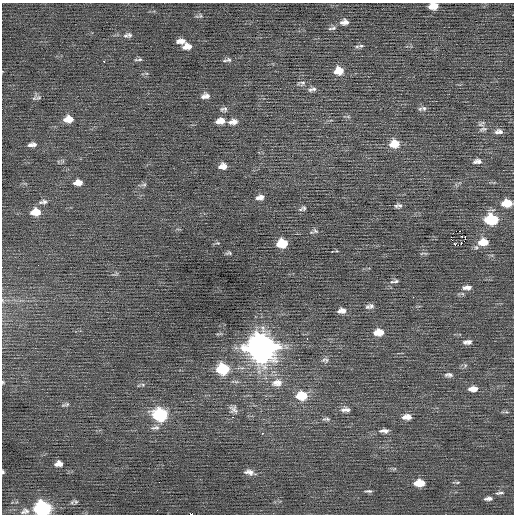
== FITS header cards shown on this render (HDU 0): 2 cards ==
NAXIS1  =                  512 / Axis length
NAXIS2  =                  512 / Axis length

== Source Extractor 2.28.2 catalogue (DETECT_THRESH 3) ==
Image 512 x 512 px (HDU 0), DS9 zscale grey, 1 PNG px = 1 image px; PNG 516 x 516 px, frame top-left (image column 1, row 512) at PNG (2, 3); no overlay
Background 0.0219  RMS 0.8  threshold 2.41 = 3 sigma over >= 5 px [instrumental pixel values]
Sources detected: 91; all 91 listed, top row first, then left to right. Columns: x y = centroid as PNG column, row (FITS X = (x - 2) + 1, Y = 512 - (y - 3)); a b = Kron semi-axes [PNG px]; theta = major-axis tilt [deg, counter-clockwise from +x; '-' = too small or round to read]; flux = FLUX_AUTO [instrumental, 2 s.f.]
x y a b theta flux
433 6 8 5 8 730
344 22 10 7 7 270
332 28 13 4 10 140
126 35 9 6 16 130
130 35 7 7 - 110
181 41 9 5 3 290
187 46 8 6 8 390
361 46 8 5 20 120
138 59 12 4 3 100
229 60 8 7 - 150
104 61 3 2 - 220
339 71 10 8 8 730
302 83 12 6 7 180
312 89 12 5 13 170
207 96 9 6 -41 190
203 97 7 6 - 150
38 98 10 6 14 140
424 108 9 6 -38 160
224 109 10 5 -2 140
68 119 10 7 5 550
220 121 10 6 6 440
233 122 12 7 9 330
481 124 11 5 36 150
483 129 13 5 10 170
499 131 11 7 6 230
394 144 11 8 6 820
30 145 7 6 - 140
34 145 7 6 - 150
479 161 8 6 -50 150
475 162 8 5 25 130
223 166 8 6 8 370
78 183 9 6 5 390
144 185 9 4 8 100
260 197 9 5 12 260
43 202 12 6 8 190
507 203 10 7 2 920
398 206 9 5 7 150
304 208 7 6 - 120
36 212 10 8 7 830
491 219 10 7 0 3400
315 231 9 6 -35 140
461 236 3 2 - 97
451 238 5 2 - 300
483 242 12 8 6 760
218 243 6 4 -10 74
282 243 9 7 8 1500
458 244 8 3 1 790
229 253 8 4 8 93
423 253 11 3 2 72
396 281 8 5 12 130
467 287 12 6 2 250
413 297 2 2 - 21
371 306 9 8 - 190
342 311 9 6 5 300
380 332 9 6 -49 510
377 333 7 5 10 340
307 339 3 2 - 81
467 342 11 6 4 220
261 347 12 11 - 74000
326 360 9 5 82 140
223 369 9 8 - 3200
448 375 11 5 1 160
3 382 4 4 - 52
277 383 16 11 9 560
473 389 11 6 3 410
302 396 11 8 -1 1300
66 405 12 4 13 110
233 409 11 10 - 250
344 410 10 6 -10 210
348 410 10 5 -45 160
506 412 6 4 15 82
160 415 10 8 -6 5200
407 417 11 6 2 410
326 419 12 5 -2 140
155 428 14 6 4 200
384 431 11 5 0 240
263 433 3 2 - 570
60 463 8 5 -51 210
56 464 6 5 - 140
3 472 4 3 - 69
249 472 13 6 -12 280
457 482 7 3 9 68
419 483 10 6 1 940
369 491 9 3 -3 100
500 493 11 4 6 120
488 499 10 5 6 170
76 502 8 5 -14 100
42 508 10 8 2 11000
27 511 10 6 -35 190
23 512 9 6 0 150
191 514 2 2 - 950
At the frame edge (FLAGS 8, measured only in part): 5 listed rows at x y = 433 6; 3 382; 3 472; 42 508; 191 514